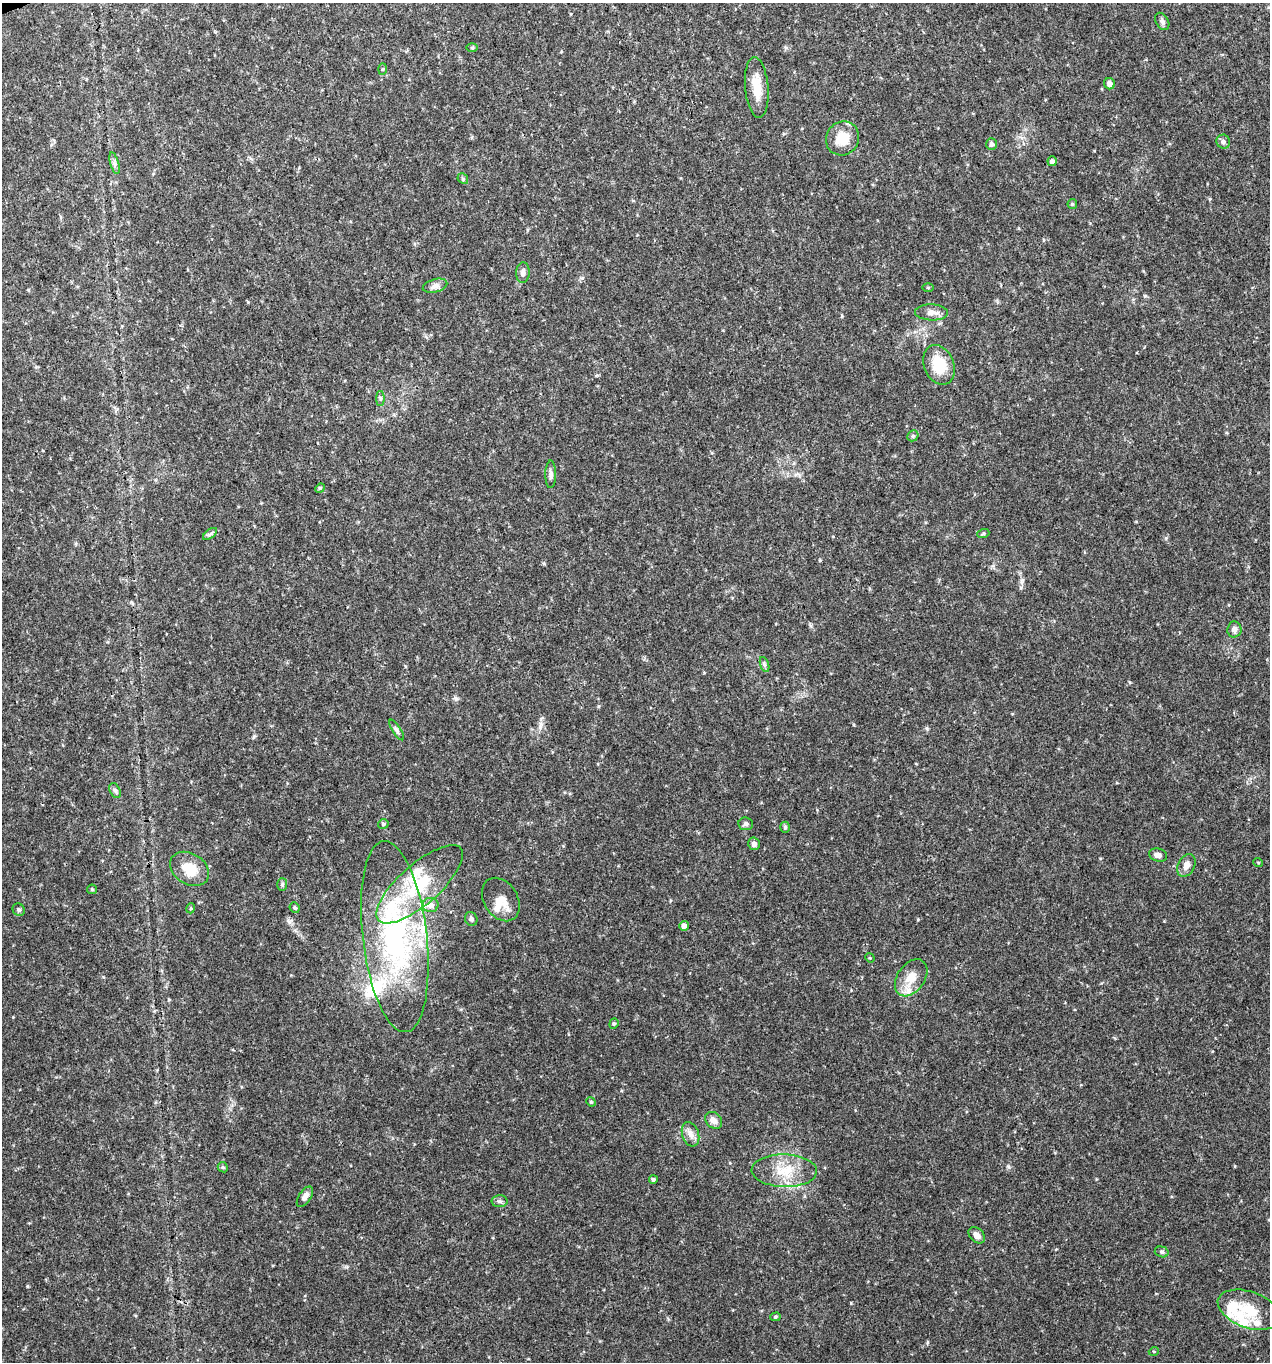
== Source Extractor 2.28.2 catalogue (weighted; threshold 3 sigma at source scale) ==
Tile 11 of 4 x 4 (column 3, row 3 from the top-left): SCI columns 2665-3932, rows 1362-2721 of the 5274 x 5444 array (HDU 1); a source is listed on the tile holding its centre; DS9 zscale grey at full resolution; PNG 1272 x 1364 px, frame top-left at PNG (2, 3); each listed source drawn as its Kron ellipse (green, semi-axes under 4 px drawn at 4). Shown black and unused: <1% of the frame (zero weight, under 3 of 4 exposures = <1% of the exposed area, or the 3 px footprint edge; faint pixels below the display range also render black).
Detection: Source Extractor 2.28.2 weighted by HDU 2 'WHT'; one run over the whole footprint, this tile lists its part. Background 0.0305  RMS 0.0038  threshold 0.0171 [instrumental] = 3 sigma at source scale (4.5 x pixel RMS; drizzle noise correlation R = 1.50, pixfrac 1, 0.0396/0.0396 arcsec/px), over >= 5 px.
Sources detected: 72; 10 inside a brighter listed object's ellipse — not listed separately; the other 62 listed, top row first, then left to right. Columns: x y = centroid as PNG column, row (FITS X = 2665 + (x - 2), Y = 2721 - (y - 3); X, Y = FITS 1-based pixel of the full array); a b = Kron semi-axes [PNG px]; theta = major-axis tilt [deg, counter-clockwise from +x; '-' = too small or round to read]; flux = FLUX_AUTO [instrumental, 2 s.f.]
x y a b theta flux
1162 21 9 6 -59 1.2
472 47 6 4 0 0.42
382 69 6 4 88 0.39
1109 84 6 5 - 1.9
757 88 30 11 -85 6.8
842 138 17 16 - 7.7
1223 142 7 6 - 1.1
991 144 6 5 - 1
1052 161 5 4 - 1.4
114 163 11 3 -75 1
463 179 6 4 -48 0.52
1072 204 5 4 - 0.45
523 273 10 6 86 1.3
435 286 12 6 16 1.7
928 288 5 3 - 0.34
931 312 16 8 -2 2.4
939 365 20 15 -68 9.8
380 399 7 4 90 0.67
913 436 6 5 - 0.62
551 474 14 5 89 1.4
320 488 5 4 - 0.42
210 534 8 4 36 0.79
983 534 6 4 19 0.46
1234 629 8 7 - 1.6
765 665 8 3 -71 0.73
397 730 12 4 -57 1
115 791 8 5 -62 0.89
383 824 5 4 - 0.66
746 824 7 6 - 1.1
785 827 5 4 - 0.6
754 844 6 6 - 1.3
1158 855 9 6 -15 1.5
1258 862 5 3 - 0.38
1186 865 12 8 63 2.4
189 869 21 15 -33 7.9
282 884 6 5 - 0.62
420 884 55 20 41 24
92 889 5 4 - 0.46
501 899 23 17 -58 5.5
431 905 8 7 - 2.1
191 908 5 3 - 0.38
295 908 5 5 - 0.68
19 910 6 6 - 0.87
471 919 7 6 - 0.9
684 926 5 5 - 1.6
395 937 96 32 -83 85
870 958 5 4 - 0.37
911 978 20 13 55 6
614 1024 5 4 - 0.55
591 1102 5 4 - 0.42
714 1120 9 7 -46 2.3
691 1134 12 8 -72 2.3
223 1167 5 4 - 0.55
784 1171 33 16 -1 11
653 1179 4 4 - 0.91
305 1197 11 6 57 2
500 1201 8 6 -1 0.89
977 1235 9 6 -44 1.8
1162 1252 7 5 -17 0.68
1249 1310 32 18 -20 11
775 1317 5 4 - 0.6
1154 1351 5 3 - 0.33
Unlisted compact peaks at least as high as the median listed source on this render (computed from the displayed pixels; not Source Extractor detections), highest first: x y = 27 1286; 851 1303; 582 278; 1008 1166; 544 563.